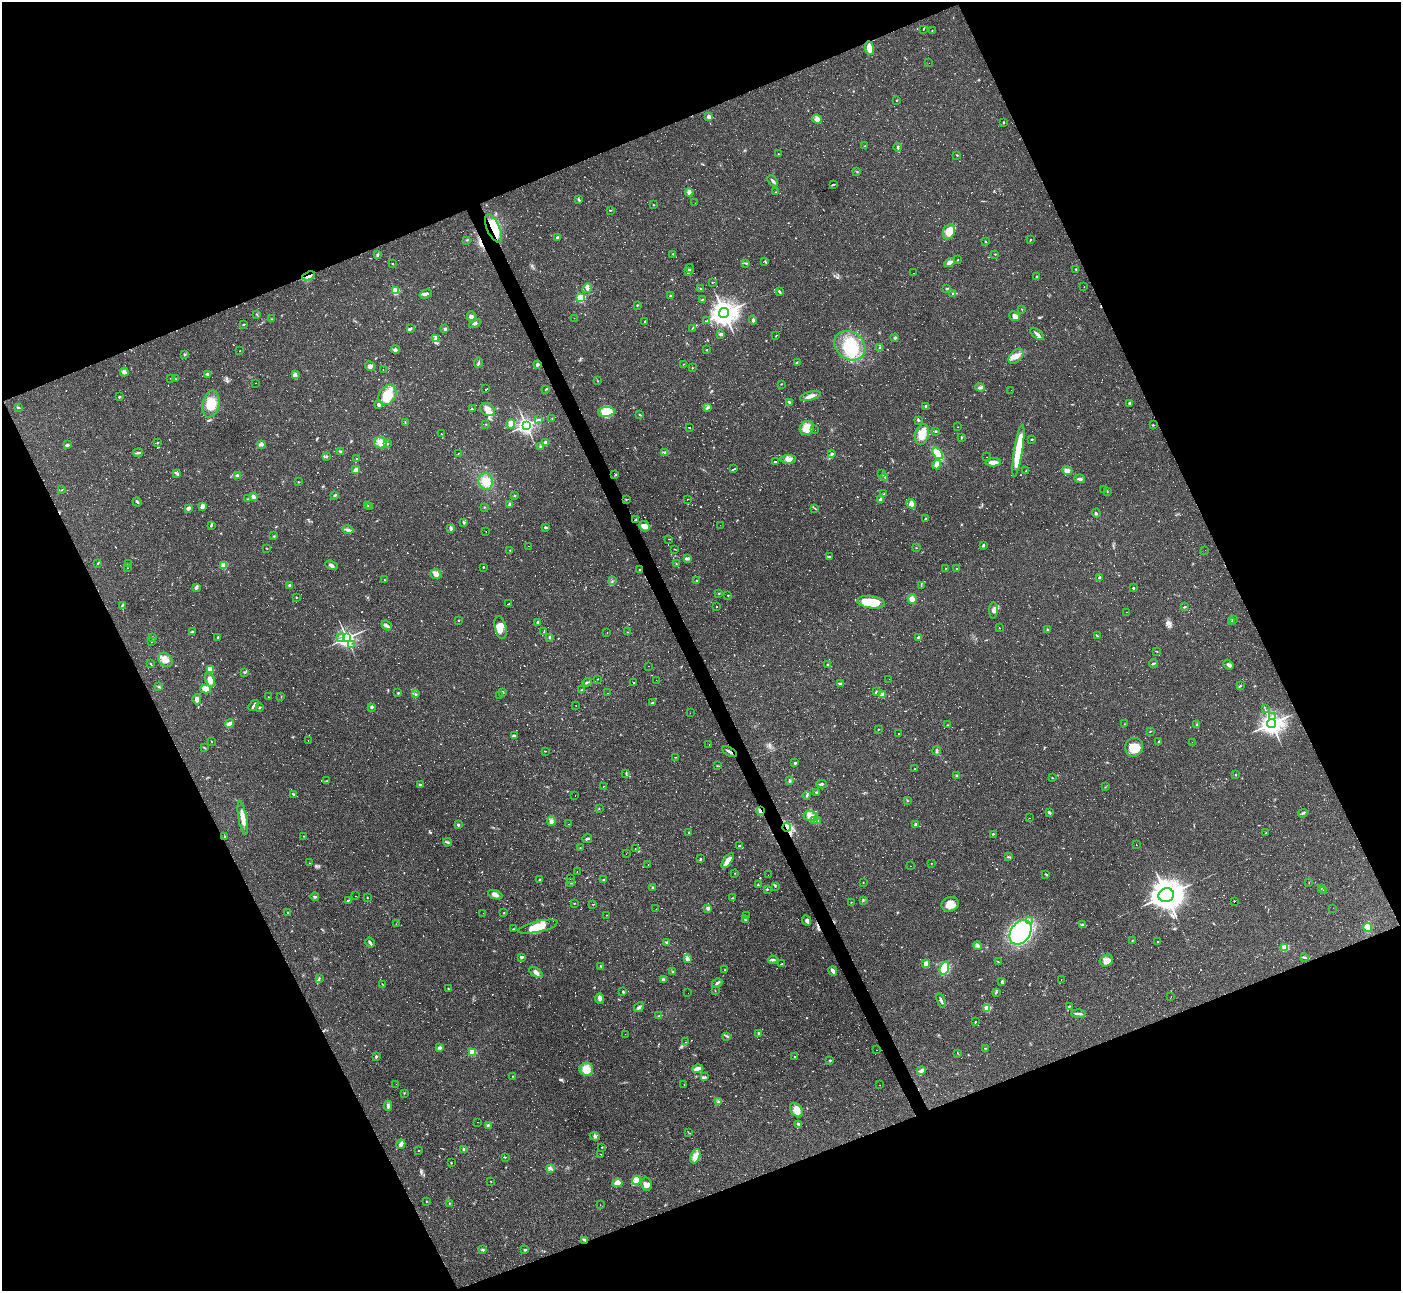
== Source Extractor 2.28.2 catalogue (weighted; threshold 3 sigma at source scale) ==
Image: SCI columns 1-5594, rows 282-5434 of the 5594 x 5585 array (HDU 1 of 3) = the unmasked area's bounding box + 8 px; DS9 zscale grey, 4 x 4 block average (1 PNG px = mean of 4 x 4 image px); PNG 1403 x 1293 px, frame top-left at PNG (2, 2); each listed source drawn as its Kron ellipse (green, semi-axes under 4 px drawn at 4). Shown black and unused: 44% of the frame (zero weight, under 2 of 3 exposures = <1% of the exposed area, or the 3 px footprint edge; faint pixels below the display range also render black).
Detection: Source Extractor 2.28.2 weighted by HDU 2 'WHT'. Background 0.064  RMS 0.0055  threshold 0.0248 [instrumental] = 3 sigma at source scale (4.5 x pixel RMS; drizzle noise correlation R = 1.50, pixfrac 1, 0.05/0.05 arcsec/px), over >= 5 px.
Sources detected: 1578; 41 too faint to see at this stretch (4 x 4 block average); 1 inside a brighter object's white glare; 619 cosmic-ray / hot-pixel residue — neither listed nor drawn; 15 coinciding with a brighter row at this scale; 36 inside a brighter listed object's ellipse — not listed separately; of the other 866, all 500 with FLUX_AUTO >= 1.12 (the completeness limit of this list) listed and drawn (366 fainter detections not listed), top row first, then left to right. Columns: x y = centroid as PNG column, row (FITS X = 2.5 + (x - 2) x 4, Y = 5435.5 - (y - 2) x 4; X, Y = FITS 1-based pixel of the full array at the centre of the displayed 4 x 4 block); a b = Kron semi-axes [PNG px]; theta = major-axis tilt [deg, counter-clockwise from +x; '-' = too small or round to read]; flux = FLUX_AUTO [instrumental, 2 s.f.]
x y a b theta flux
923 29 3 2 - 1.5
932 31 2 2 - 1.6
869 48 7 3 -82 53
929 63 2 2 - 3.2
896 100 2 2 - 2.1
709 117 2 2 - 61
817 119 5 4 - 10
1003 122 2 2 - 8.4
865 146 2 2 - 1.9
898 147 4 2 - 4.3
778 154 2 2 - 1.6
957 155 2 2 - 3.2
857 171 2 2 - 2
772 181 6 2 -49 6.7
833 185 4 2 - 3.4
689 192 4 3 - 12
776 192 2 2 - 1.4
579 200 3 2 - 4.1
695 203 2 2 - 5.2
654 205 2 2 - 1.4
610 210 3 2 - 2.2
493 228 15 6 -65 99
949 232 8 5 69 46
557 237 3 2 - 5.1
467 240 2 2 - 1.3
1031 240 3 2 - 2.1
985 241 3 2 - 2.6
672 254 2 2 - 3.5
995 254 2 2 - 2
377 255 3 2 - 3.6
958 260 2 2 - 2
765 261 2 2 - 2.7
392 263 2 2 - 7.4
746 263 4 2 - 3.5
949 263 5 3 - 16
690 268 4 2 - 2.6
1076 269 2 2 - 2.6
688 272 3 3 - 6.5
914 273 2 2 - 1.9
309 276 7 2 20 8.3
1036 276 2 2 - 2.6
712 282 2 2 - 1.7
1084 287 2 2 - 3.1
587 288 5 3 - 8.2
946 288 3 2 - 3.2
700 289 2 2 - 2.5
395 291 2 2 - 190
779 291 2 2 - 2.4
953 293 2 2 - 3.1
426 294 6 2 18 9.8
670 296 2 2 - 14
581 298 2 2 - 280
702 300 3 2 - 1.9
637 305 3 2 - 2.2
1022 309 2 2 - 1.4
724 313 5 5 - 2900
256 314 2 2 - 2.1
1015 316 5 4 - 19
472 317 6 4 -67 11
574 318 2 2 - 1.7
271 319 2 2 - 1.4
707 320 2 2 - 1.4
753 320 4 2 - 6.4
645 321 2 2 - 2.1
475 323 6 2 26 6.2
243 324 2 2 - 2.7
692 328 2 2 - 1.2
410 329 3 2 - 4.1
445 329 3 3 - 6.3
721 334 4 3 - 7.1
1037 334 8 3 -36 9
776 336 2 2 - 1.2
895 338 2 2 - 20
435 339 4 3 - 8.3
850 346 17 13 -37 110
880 347 4 2 - 3.8
395 349 4 2 - 5.2
707 350 2 2 - 1.5
240 351 2 2 - 1.2
185 354 3 2 - 2.8
1016 356 9 5 46 25
797 362 2 2 - 2.3
478 363 5 2 - 5.2
537 364 3 2 - 8.3
683 364 2 2 - 1.6
370 366 5 4 - 10
692 368 2 2 - 1.7
383 369 2 2 - 1.4
124 372 4 3 - 7.7
207 374 4 2 - 4.7
295 375 4 3 - 5.9
170 378 2 2 - 1.5
175 379 2 2 - 3.7
598 381 2 2 - 1.5
256 383 2 2 - 1.2
781 384 2 2 - 1.3
980 387 5 2 - 3.1
486 389 3 2 - 82
546 389 3 2 - 2.6
1011 390 2 2 - 2
387 395 10 8 56 61
810 396 11 3 14 19
119 397 3 2 - 3.9
789 402 3 2 - 3.5
1129 403 3 2 - 4.4
211 404 13 8 78 55
378 404 3 3 - 8.9
926 406 2 2 - 2.8
18 407 3 2 - 4.1
707 407 4 2 - 3.5
472 409 2 2 - 2.1
487 409 8 6 -33 27
606 412 8 5 4 75
640 415 3 2 - 2.3
552 418 2 2 - 1.6
538 419 2 2 - 1.4
918 420 2 2 - 4.7
405 422 2 2 - 1.4
486 424 2 2 - 1.5
511 424 5 4 - 26
526 425 3 3 - 1000
1153 425 2 2 - 2.1
689 427 2 2 - 38
958 427 2 2 - 1.2
807 428 7 6 - 43
815 430 2 2 - 3.8
936 431 2 2 - 3.1
441 433 2 2 - 1.3
922 434 11 6 75 45
961 437 3 2 - 2.1
1032 439 2 2 - 4.3
157 443 2 2 - 2.8
381 443 6 5 - 26
387 443 2 2 - 2.4
546 443 3 3 - 7.1
261 444 2 2 - 2.8
67 445 3 2 - 6.6
540 447 2 2 - 3.2
1018 451 26 4 81 140
341 452 3 2 - 6.1
665 452 2 2 - 1.9
138 453 5 2 - 6.7
458 453 2 2 - 1.4
938 453 6 3 -51 72
832 454 2 2 - 12
327 456 2 2 - 2.8
987 457 2 2 - 1.1
357 459 3 2 - 2.5
788 459 8 4 1 14
775 461 3 2 - 110
993 462 7 2 2 29
937 464 5 4 - 16
734 469 4 2 - 160
356 470 3 3 - 14
1067 470 5 3 - 16
1026 471 2 2 - 1.6
177 474 2 2 - 1.6
882 474 2 2 - 2.5
237 475 3 2 - 6.8
615 475 2 2 - 1.3
885 477 4 2 - 3.5
1080 479 5 3 - 6.8
486 481 8 7 - 37
298 482 3 2 - 2
62 490 2 2 - 2.1
1103 490 2 2 - 1.7
1107 491 3 2 - 1.4
883 494 4 2 - 2.7
335 495 3 2 - 4.4
253 496 2 2 - 20
514 496 2 2 - 3.2
247 499 2 2 - 1.6
626 499 2 2 - 1.5
688 499 2 2 - 1.3
880 499 3 3 - 5.1
137 502 5 2 - 4.5
510 504 3 2 - 9.2
911 504 5 4 - 15
367 505 2 2 - 2.6
203 506 4 3 - 11
370 506 3 2 - 2.9
484 507 2 2 - 2.2
815 508 3 2 - 2.1
188 509 4 3 - 8.5
1096 513 4 2 - 3.5
925 518 2 2 - 1.8
636 520 4 2 - 3.4
463 522 3 3 - 3.8
211 525 4 2 - 4.9
720 525 2 2 - 2.3
645 526 5 5 - 22
546 527 3 2 - 7.3
451 528 3 2 - 7
348 530 6 2 -11 14
486 531 2 2 - 1.5
274 536 2 2 - 1.6
668 539 2 2 - 1.2
983 545 3 3 - 4.2
528 546 2 2 - 10
267 548 2 2 - 1.9
916 548 3 2 - 1.3
675 549 2 2 - 1.2
510 550 2 2 - 2.5
1205 550 2 2 - 2.2
829 557 3 2 - 2.5
687 558 4 3 - 5.8
98 563 2 2 - 2.7
129 564 2 2 - 1.5
676 564 2 2 - 1.8
224 565 2 2 - 160
331 565 6 3 -22 9.7
483 567 2 2 - 7.9
127 568 2 2 - 1.3
945 568 2 2 - 1.5
957 569 2 2 - 1.7
639 570 2 2 - 1.9
436 574 6 4 -20 15
1100 578 3 2 - 8.4
385 580 3 2 - 2.5
612 581 2 2 - 1.3
697 581 2 2 - 17
290 585 3 2 - 7.5
921 586 2 2 - 1.4
196 588 3 3 - 6.4
1133 588 2 2 - 4.9
719 593 2 2 - 2.1
728 595 2 2 - 4.2
296 597 2 2 - 3.4
912 599 5 4 - 27
871 602 14 6 -7 90
508 604 2 2 - 47
122 605 4 2 - 3.6
716 606 2 2 - 1.9
1184 607 3 2 - 2.9
993 610 8 3 88 9.7
1126 612 2 2 - 1.4
459 620 2 2 - 6.5
1233 620 2 2 - 1.6
1231 621 2 2 - 1.2
538 622 2 2 - 6.6
387 625 5 3 - 7.7
500 628 12 5 -77 31
999 628 2 2 - 2.7
1047 630 3 2 - 2.5
192 632 3 2 - 3.7
544 632 2 2 - 1.5
627 632 2 2 - 1.1
607 633 2 2 - 1.6
1097 636 3 2 - 4.4
153 637 2 2 - 3.5
218 637 2 2 - 12
549 637 3 2 - 3.7
918 637 3 2 - 4.9
341 638 2 2 - 1.5
347 638 3 3 - 930
152 641 3 2 - 2.5
351 645 2 2 - 1.3
1157 651 2 2 - 1.3
165 660 8 6 -45 30
1153 663 4 2 - 4.7
151 664 4 2 - 2.2
828 664 2 2 - 160
1228 665 5 3 - 8.6
649 666 2 2 - 1.4
210 669 4 2 - 42
244 672 3 2 - 3.1
597 679 2 2 - 1.2
889 679 2 2 - 2.6
210 680 7 4 -72 27
656 680 2 2 - 3
587 682 5 2 - 4.2
634 683 2 2 - 1.5
840 683 3 2 - 5.3
1240 686 3 2 - 2.6
158 687 3 2 - 2
206 689 5 3 - 31
582 690 2 2 - 2.7
876 691 3 2 - 2.1
503 692 2 2 - 3.5
398 693 3 2 - 3
608 693 2 2 - 1.4
415 694 3 2 - 2.1
500 695 2 2 - 3
883 695 3 3 - 15
281 696 2 2 - 1.2
268 697 2 2 - 1.3
197 699 5 2 - 24
653 702 3 2 - 5.2
254 706 6 3 53 6.8
576 706 2 2 - 1.6
372 707 3 3 - 4.6
259 708 3 2 - 2.5
1265 709 2 2 - 1.2
690 713 2 2 - 1.6
1273 716 3 2 - 4
230 723 4 4 - 9.4
1271 723 4 4 - 2200
1124 724 2 2 - 1.2
1197 724 2 2 - 1.8
948 725 3 2 - 1.3
878 729 2 2 - 1.9
1150 731 2 2 - 1.5
898 734 2 2 - 20
514 736 3 3 - 5
308 740 2 2 - 3.5
211 741 2 2 - 1.5
1158 741 3 2 - 2.4
1192 742 2 2 - 23
709 744 2 2 - 1.2
1134 747 9 9 - 46
204 748 2 2 - 2.4
545 751 2 2 - 2
937 751 4 2 - 6.3
730 752 8 2 -30 9.1
676 757 2 2 - 2.2
795 763 3 2 - 5.1
718 766 4 2 - 2.1
915 769 2 2 - 1.3
626 773 3 2 - 3.8
1236 775 2 2 - 1.8
957 776 2 2 - 4.7
1052 778 2 2 - 3
327 781 2 2 - 1.3
790 781 2 2 - 2.6
420 784 3 2 - 3.5
821 784 5 2 - 5.9
603 786 2 2 - 3.5
1105 787 2 2 - 1.1
817 792 2 2 - 7.7
294 794 3 2 - 4.9
575 795 2 2 - 6.9
807 795 4 2 - 4.1
908 801 2 2 - 1.4
599 809 2 2 - 1.4
760 811 3 2 - 5.8
1049 812 4 2 - 5.9
1303 813 5 2 - 4.6
810 816 7 5 -6 17
243 818 17 3 -80 34
1029 818 2 2 - 2.6
814 820 3 2 - 4.7
818 820 2 2 - 1.5
551 821 4 3 - 7.7
568 824 2 2 - 1.4
916 824 2 2 - 23
458 825 2 2 - 5.3
787 827 4 2 - 7.6
689 833 2 2 - 3.8
1266 833 2 2 - 2.1
993 834 2 2 - 1.8
224 836 2 2 - 1.8
303 836 2 2 - 1.9
587 839 5 2 - 5.8
447 842 4 2 - 3.9
1136 844 2 2 - 3.1
739 846 3 2 - 3.2
580 848 2 2 - 1.7
635 848 2 2 - 5.1
626 854 2 2 - 1.4
1008 857 4 2 - 5.3
700 859 3 2 - 2.9
728 860 9 3 54 39
309 863 2 2 - 1.6
931 863 2 2 - 1.2
648 864 2 2 - 2.9
911 866 2 2 - 3.2
577 871 2 2 - 1.9
735 873 2 2 - 1.7
1046 874 3 2 - 2.9
768 875 2 2 - 1.9
570 879 2 2 - 1.2
540 880 2 2 - 3.5
604 880 3 2 - 3.9
863 882 2 2 - 1.6
571 883 2 2 - 1.1
1309 883 2 2 - 1.4
758 884 2 2 - 2
775 886 2 2 - 2.6
653 888 3 2 - 5
1321 888 2 2 - 2.6
767 889 2 2 - 3.2
1324 890 4 2 - 2.6
495 895 7 4 -22 15
1166 895 8 6 17 4400
355 896 2 2 - 4.9
315 897 4 2 - 3.9
367 898 2 2 - 1.3
732 898 2 2 - 1.5
348 900 3 2 - 3.8
863 900 4 2 - 1.8
1234 901 2 2 - 120
851 902 2 2 - 1.4
574 904 2 2 - 1.6
593 904 2 2 - 1.5
950 904 9 7 18 30
708 908 3 3 - 5.9
1333 908 2 2 - 1.9
656 909 2 2 - 1.3
288 913 2 2 - 7.8
483 913 2 2 - 2.3
504 913 2 2 - 1.8
606 915 2 2 - 1.3
746 916 2 2 - 14
745 920 3 2 - 2.6
807 920 5 4 - 8.3
1029 920 2 2 - 1.1
396 924 2 2 - 1.2
1083 925 4 2 - 6.6
538 927 20 5 13 61
1368 927 4 4 - 29
513 929 2 2 - 2
1021 932 13 9 55 440
1132 940 2 2 - 1.2
667 942 3 2 - 7.2
1158 942 2 2 - 51
370 943 5 2 - 9.3
977 946 4 3 - 6
1285 947 2 2 - 190
521 957 4 3 - 4.8
1305 957 4 2 - 3.4
687 958 3 2 - 5
773 960 5 2 - 9.4
1106 960 7 5 26 24
998 962 2 2 - 2.4
926 963 3 3 - 14
781 964 2 2 - 70
601 966 3 2 - 2.4
944 968 7 4 72 65
725 970 2 2 - 1.7
833 971 5 2 - 12
536 972 7 3 -35 13
673 972 3 2 - 2.9
319 978 3 2 - 3.2
663 979 4 3 - 5.8
1061 979 2 2 - 1.4
1002 981 3 2 - 3.3
717 983 5 2 - 5.9
382 984 3 2 - 1.6
448 989 3 2 - 1.2
715 991 2 2 - 1.4
623 992 3 2 - 3.5
996 992 2 2 - 4.9
688 993 2 2 - 1.9
1171 996 2 2 - 9.5
600 998 5 3 - 14
941 1001 7 2 -69 8.5
1069 1006 3 2 - 3
639 1007 5 3 - 8.4
986 1008 2 2 - 3.1
1078 1014 7 2 -4 8.1
659 1016 4 2 - 4
975 1022 3 2 - 1.8
759 1033 3 2 - 3.3
625 1034 2 2 - 23
727 1036 4 2 - 3.2
686 1042 2 2 - 1.1
439 1048 4 3 - 5.8
985 1048 2 2 - 2.4
877 1050 2 2 - 1.5
473 1052 2 2 - 210
958 1053 2 2 - 1.2
376 1057 3 2 - 5
794 1057 2 2 - 5.5
830 1060 2 2 - 3.5
586 1069 7 6 - 40
697 1069 5 3 - 25
921 1071 5 3 - 9.2
513 1076 2 2 - 1.4
705 1077 3 2 - 3.7
396 1084 2 2 - 4.4
684 1084 2 2 - 1.8
880 1085 2 2 - 2
404 1093 3 2 - 1.7
718 1102 2 2 - 2.5
388 1106 5 3 - 7.9
796 1110 8 5 -52 33
478 1122 2 2 - 2
798 1124 3 2 - 6.2
488 1126 3 2 - 2.4
688 1132 3 2 - 1.4
595 1136 5 3 - 7
401 1144 5 3 - 13
602 1147 2 2 - 1.8
464 1150 2 2 - 37
419 1151 2 2 - 2
601 1154 2 2 - 1.2
695 1156 7 4 68 20
505 1157 2 2 - 1.6
451 1163 2 2 - 2.1
551 1169 4 2 - 4.7
636 1180 4 4 - 45
491 1181 2 2 - 2.1
617 1183 5 4 - 33
646 1184 7 5 -78 19
426 1201 2 2 - 1.4
449 1203 2 2 - 1.6
600 1205 2 2 - 1.7
585 1240 3 2 - 3.8
482 1249 3 2 - 4.3
525 1250 3 2 - 3.5
Overlapping masked pixels (flux is a lower limit): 7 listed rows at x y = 493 228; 309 276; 636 520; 730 752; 760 811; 787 827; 585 1240
Diffuse or blended objects may show on this block-average render without a row.